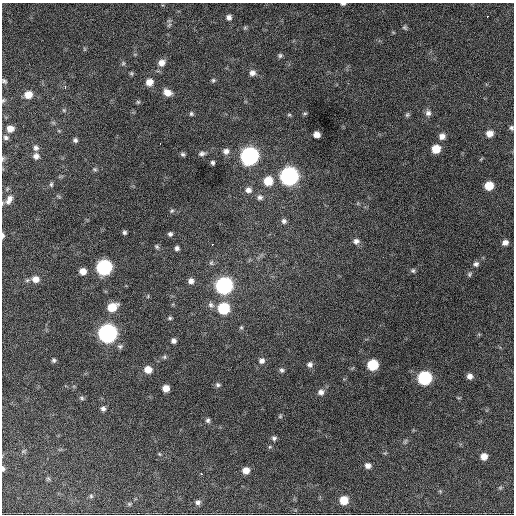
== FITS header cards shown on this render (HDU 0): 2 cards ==
NAXIS1  =                  512 / Axis length
NAXIS2  =                  512 / Axis length

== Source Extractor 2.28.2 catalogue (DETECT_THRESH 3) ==
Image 512 x 512 px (HDU 0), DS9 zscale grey, 1 PNG px = 1 image px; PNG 516 x 516 px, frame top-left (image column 1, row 512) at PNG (2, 3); no overlay
Background 771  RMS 28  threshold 82.8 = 3 sigma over >= 5 px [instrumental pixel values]
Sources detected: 110; all 110 listed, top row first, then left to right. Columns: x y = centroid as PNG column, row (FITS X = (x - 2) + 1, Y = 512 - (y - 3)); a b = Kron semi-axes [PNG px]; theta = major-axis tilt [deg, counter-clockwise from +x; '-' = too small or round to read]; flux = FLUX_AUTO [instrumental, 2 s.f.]
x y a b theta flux
343 4 5 3 - 3600
487 16 3 2 - 2200
229 17 6 6 - 6600
169 25 7 4 45 3100
405 27 7 5 -37 3100
84 49 6 3 -71 1800
280 55 6 6 - 3700
123 63 6 5 - 2900
161 63 9 7 28 12000
131 73 5 4 - 2600
252 73 8 7 - 7800
213 80 5 5 - 3000
4 81 5 4 - 3100
149 82 7 7 - 16000
65 87 4 3 - 5000
167 92 8 6 -24 16000
28 95 7 6 - 20000
3 100 6 4 69 2400
138 102 5 5 - 2600
64 110 6 5 - 2600
305 113 6 4 1 2400
428 113 8 8 - 7600
191 114 6 5 - 3100
289 115 6 4 0 2400
407 115 6 6 - 3400
511 128 6 5 - 3800
10 129 6 6 - 14000
489 133 7 7 - 14000
316 134 6 5 - 12000
442 136 7 7 - 10000
6 138 7 6 - 4200
75 140 5 5 - 4300
160 144 3 2 - 2400
36 148 7 6 - 5300
436 149 7 6 - 34000
226 151 8 7 - 9000
202 153 9 6 6 5500
183 154 5 5 - 3700
36 156 7 6 - 8100
249 156 9 8 - 760000
3 158 7 4 83 2700
213 163 4 4 - 3800
95 169 6 5 - 3000
289 176 9 8 - 780000
268 181 8 8 - 38000
51 184 6 5 - 3300
489 186 7 6 - 36000
248 190 8 7 - 8600
260 197 7 7 - 5700
9 200 14 8 60 12000
172 211 6 5 - 3100
284 221 6 6 - 5100
124 232 4 4 - 3700
170 234 5 5 - 4300
3 235 7 4 90 4700
356 241 9 7 -7 8000
505 242 7 6 - 9500
212 244 3 2 - 2400
157 247 7 5 -57 3500
177 248 5 5 - 4900
211 263 7 5 64 3700
476 264 7 6 - 5700
104 267 8 8 - 400000
83 271 7 6 - 15000
413 271 6 6 - 3800
469 274 7 5 56 3300
36 279 9 8 - 15000
191 281 7 7 - 8500
224 286 8 8 - 620000
148 296 5 3 - 1700
211 305 9 7 -29 7300
112 307 9 7 27 37000
224 308 8 7 - 110000
170 318 6 4 15 3000
241 327 5 5 - 2500
107 333 8 8 - 920000
173 341 6 6 - 6100
120 346 7 7 - 4500
164 357 6 5 - 3100
54 360 5 5 - 3700
262 361 8 8 - 8100
310 364 8 7 - 6500
373 365 7 7 - 80000
148 370 7 7 - 20000
282 370 6 6 - 4000
470 376 6 6 - 8500
425 378 8 8 - 230000
218 385 7 6 - 4400
166 388 6 6 - 15000
321 392 8 7 - 8300
82 398 7 4 -28 3400
103 409 6 5 - 5400
280 416 6 4 46 2400
208 420 6 6 - 4400
274 438 6 6 - 4700
405 441 7 5 69 3400
23 451 6 5 - 3000
159 454 5 4 - 2100
484 456 6 6 - 14000
368 466 6 6 - 8300
3 469 7 4 -90 3600
246 470 7 7 - 16000
202 474 3 2 - 4200
48 479 7 4 -1 2800
500 488 6 4 1 2400
440 491 5 5 - 2200
91 496 6 6 - 3200
344 500 7 7 - 33000
198 502 7 6 - 6200
129 504 6 5 - 3000
At the frame edge (FLAGS 8, measured only in part): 7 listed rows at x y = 343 4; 3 100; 511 128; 3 158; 9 200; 3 235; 3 469